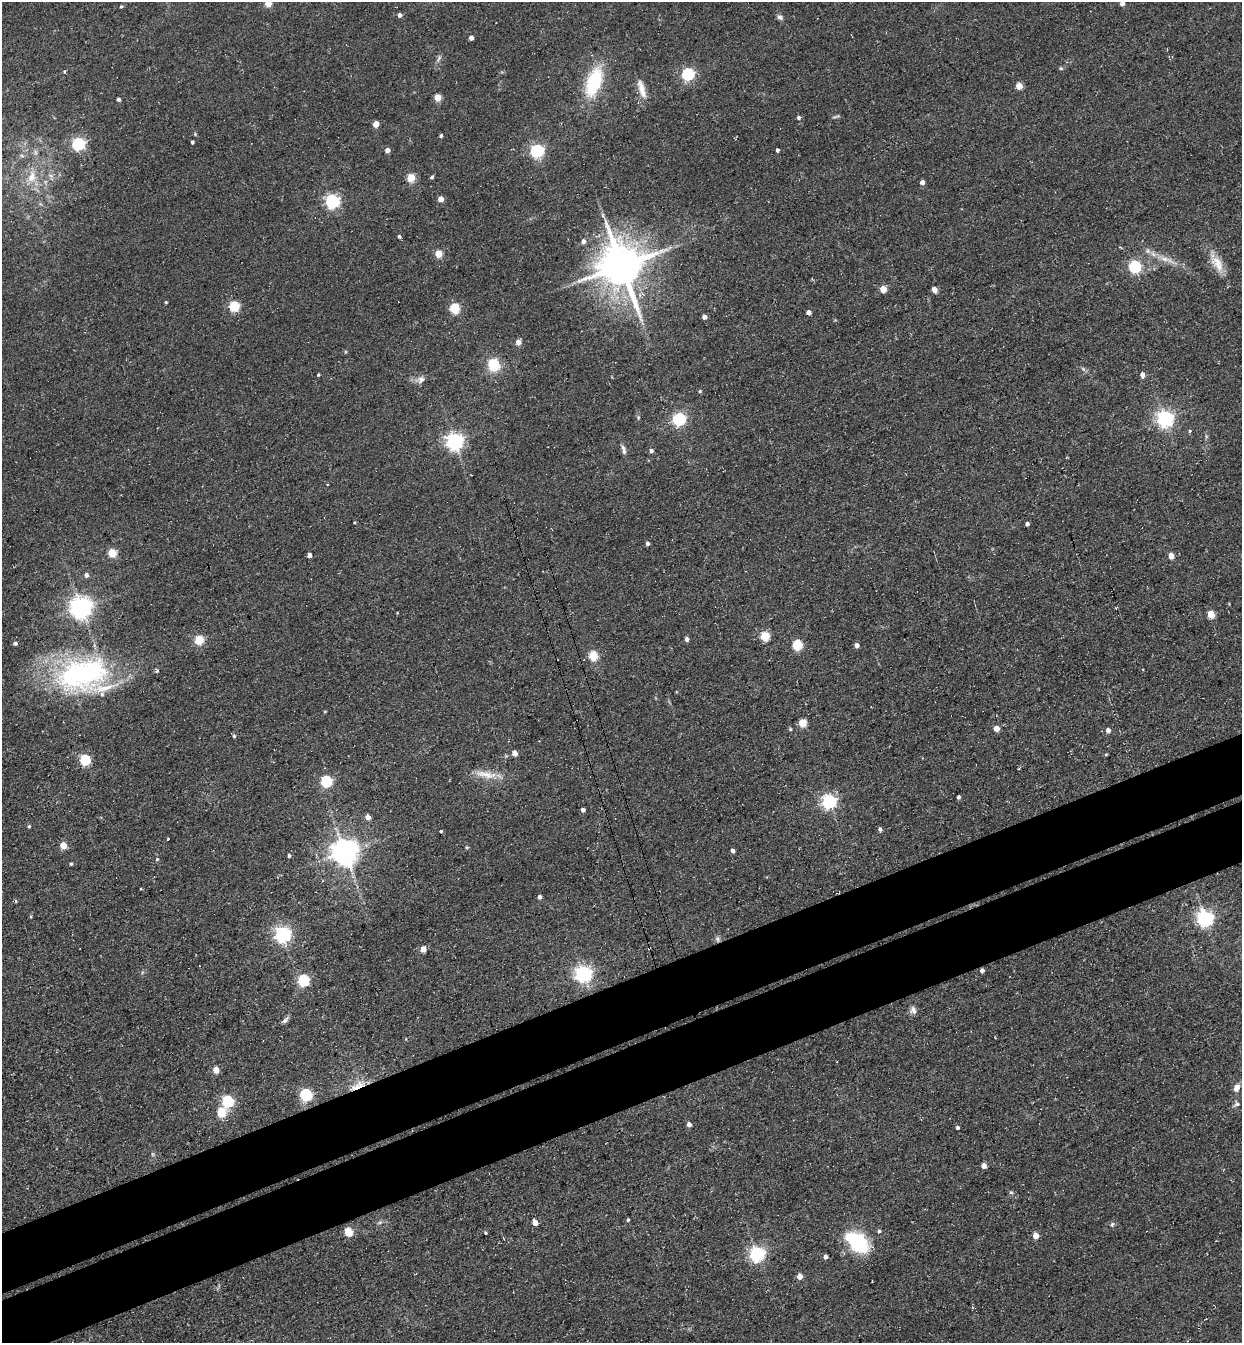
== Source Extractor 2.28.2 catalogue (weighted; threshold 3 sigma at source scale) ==
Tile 7 of 4 x 4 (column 3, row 2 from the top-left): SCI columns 2790-4029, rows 2747-4087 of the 5451 x 5491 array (HDU 1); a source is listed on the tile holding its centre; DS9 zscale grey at full resolution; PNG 1244 x 1345 px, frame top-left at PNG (2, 2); no overlay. Shown black and unused: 9% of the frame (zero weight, under 3 of 4 exposures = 7% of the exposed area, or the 3 px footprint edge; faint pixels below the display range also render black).
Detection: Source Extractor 2.28.2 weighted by HDU 2 'WHT'; one run over the whole footprint, this tile lists its part. Background 0.0858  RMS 0.014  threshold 0.0635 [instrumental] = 3 sigma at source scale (4.5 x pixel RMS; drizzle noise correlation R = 1.50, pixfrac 1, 0.05/0.05 arcsec/px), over >= 5 px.
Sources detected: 139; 1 cosmic-ray / hot-pixel residue — not listed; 2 inside a brighter listed object's ellipse — not listed separately; the other 136 listed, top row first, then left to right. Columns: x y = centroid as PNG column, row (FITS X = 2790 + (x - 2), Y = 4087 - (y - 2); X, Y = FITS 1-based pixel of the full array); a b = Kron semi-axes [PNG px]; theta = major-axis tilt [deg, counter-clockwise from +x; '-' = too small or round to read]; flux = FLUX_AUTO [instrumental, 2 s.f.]
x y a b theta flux
268 3 5 4 - 34
1122 3 4 4 - 8
121 7 4 3 - 1.8
400 15 5 4 - 4.5
780 17 8 5 -34 4.2
471 38 4 4 - 6.9
439 58 9 4 55 3.5
1061 68 6 4 -4 2.3
688 74 6 5 - 210
594 82 26 12 71 100
1019 86 5 4 - 27
641 89 25 7 -74 17
437 98 5 4 - 34
118 99 4 4 - 3
836 116 11 3 21 2.2
798 118 5 5 - 2.9
376 124 4 4 - 23
441 136 4 3 - 2.8
192 142 4 3 - 2.8
78 144 5 5 - 240
387 150 4 4 - 8.4
777 150 4 3 - 4.1
537 151 6 5 - 280
35 152 7 4 -71 2.9
22 156 6 4 -19 2.3
32 177 18 11 81 21
432 177 5 4 - 2.5
411 178 5 4 - 49
922 182 4 4 - 7.4
441 199 4 4 - 17
332 201 6 6 - 300
603 215 6 4 73 1.9
399 237 4 4 - 2.7
583 241 5 5 - 6.8
438 254 5 4 - 33
1166 260 28 6 -18 17
1217 263 26 12 -57 23
621 266 13 11 -69 6300
1135 267 6 5 - 180
883 289 5 4 - 29
934 289 5 5 - 9.7
166 302 4 3 - 1.5
234 306 5 5 - 98
454 308 5 5 - 89
808 312 4 4 - 6.6
704 317 4 4 - 7.8
518 342 5 4 - 11
494 365 11 10 - 45
1083 369 7 4 -45 2.9
318 375 4 3 - 1.5
1142 375 5 4 - 8.6
421 379 9 8 - 7
638 418 6 3 90 1.9
679 419 6 5 - 260
1165 419 6 6 - 560
1190 431 5 4 - 1.9
454 441 6 6 - 550
623 448 10 5 -63 4
651 451 6 5 - 3.2
1027 524 4 4 - 4.7
647 543 4 4 - 3.5
112 553 5 5 - 58
309 555 4 4 - 7.7
1171 556 4 4 - 17
86 575 6 5 - 3.6
81 608 7 7 - 1100
397 613 3 3 - 1
1211 614 5 4 - 38
765 636 5 5 - 79
687 639 5 4 - 4.2
199 640 5 5 - 74
15 643 4 4 - 3.7
797 645 5 5 - 90
856 645 4 4 - 7.5
593 656 5 5 - 79
82 674 68 41 11 270
802 723 5 5 - 46
790 729 5 4 - 1.8
996 729 4 4 - 17
1108 730 5 5 - 5.3
234 736 5 5 - 2.4
514 753 4 4 - 12
1106 754 3 3 - 1.5
85 760 5 5 - 120
486 774 34 9 -9 23
326 781 5 5 - 160
958 797 4 3 - 3.4
829 801 6 6 - 340
583 810 4 4 - 4
368 817 5 5 - 9.8
29 826 5 4 - 2.3
880 829 5 4 - 3.1
441 831 3 3 - 1.9
168 839 3 3 - 3.6
63 845 5 4 - 28
466 847 5 4 - 1.6
732 851 4 4 - 5.8
345 852 8 8 - 1800
289 855 4 3 - 3
157 859 5 4 - 1.7
71 864 4 4 - 1.8
539 897 4 4 - 4.9
1205 919 6 6 - 490
282 934 6 6 - 460
718 939 8 6 -80 3.9
649 948 4 3 - 1.8
423 949 5 4 - 17
982 970 4 4 - 5.5
583 974 6 6 - 500
303 980 5 5 - 150
913 1010 11 6 -63 5.8
285 1020 10 5 48 4.9
216 1070 4 4 - 21
357 1087 20 11 41 23
1237 1088 12 8 66 8.7
306 1095 5 5 - 190
227 1101 6 5 - 170
1237 1104 9 6 12 3.8
221 1112 5 5 - 65
689 1124 5 4 - 6.8
957 1128 4 4 - 3.2
152 1154 6 4 -71 1.9
984 1166 5 5 - 8
1011 1192 5 4 - 2.5
628 1220 3 3 - 2.2
380 1222 7 4 19 2.4
535 1223 5 4 - 15
1112 1224 6 5 - 2.7
879 1231 5 4 - 2.6
348 1232 5 5 - 65
485 1233 3 3 - 1.6
1036 1236 5 4 - 16
857 1242 27 15 -39 100
757 1254 6 6 - 390
825 1257 4 4 - 5.5
799 1277 4 4 - 13
Overlapping masked pixels (flux is a lower limit): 4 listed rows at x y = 718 939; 649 948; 982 970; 357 1087
Isophote crosses this tile's border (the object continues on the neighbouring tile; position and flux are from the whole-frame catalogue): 2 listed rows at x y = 268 3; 1122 3